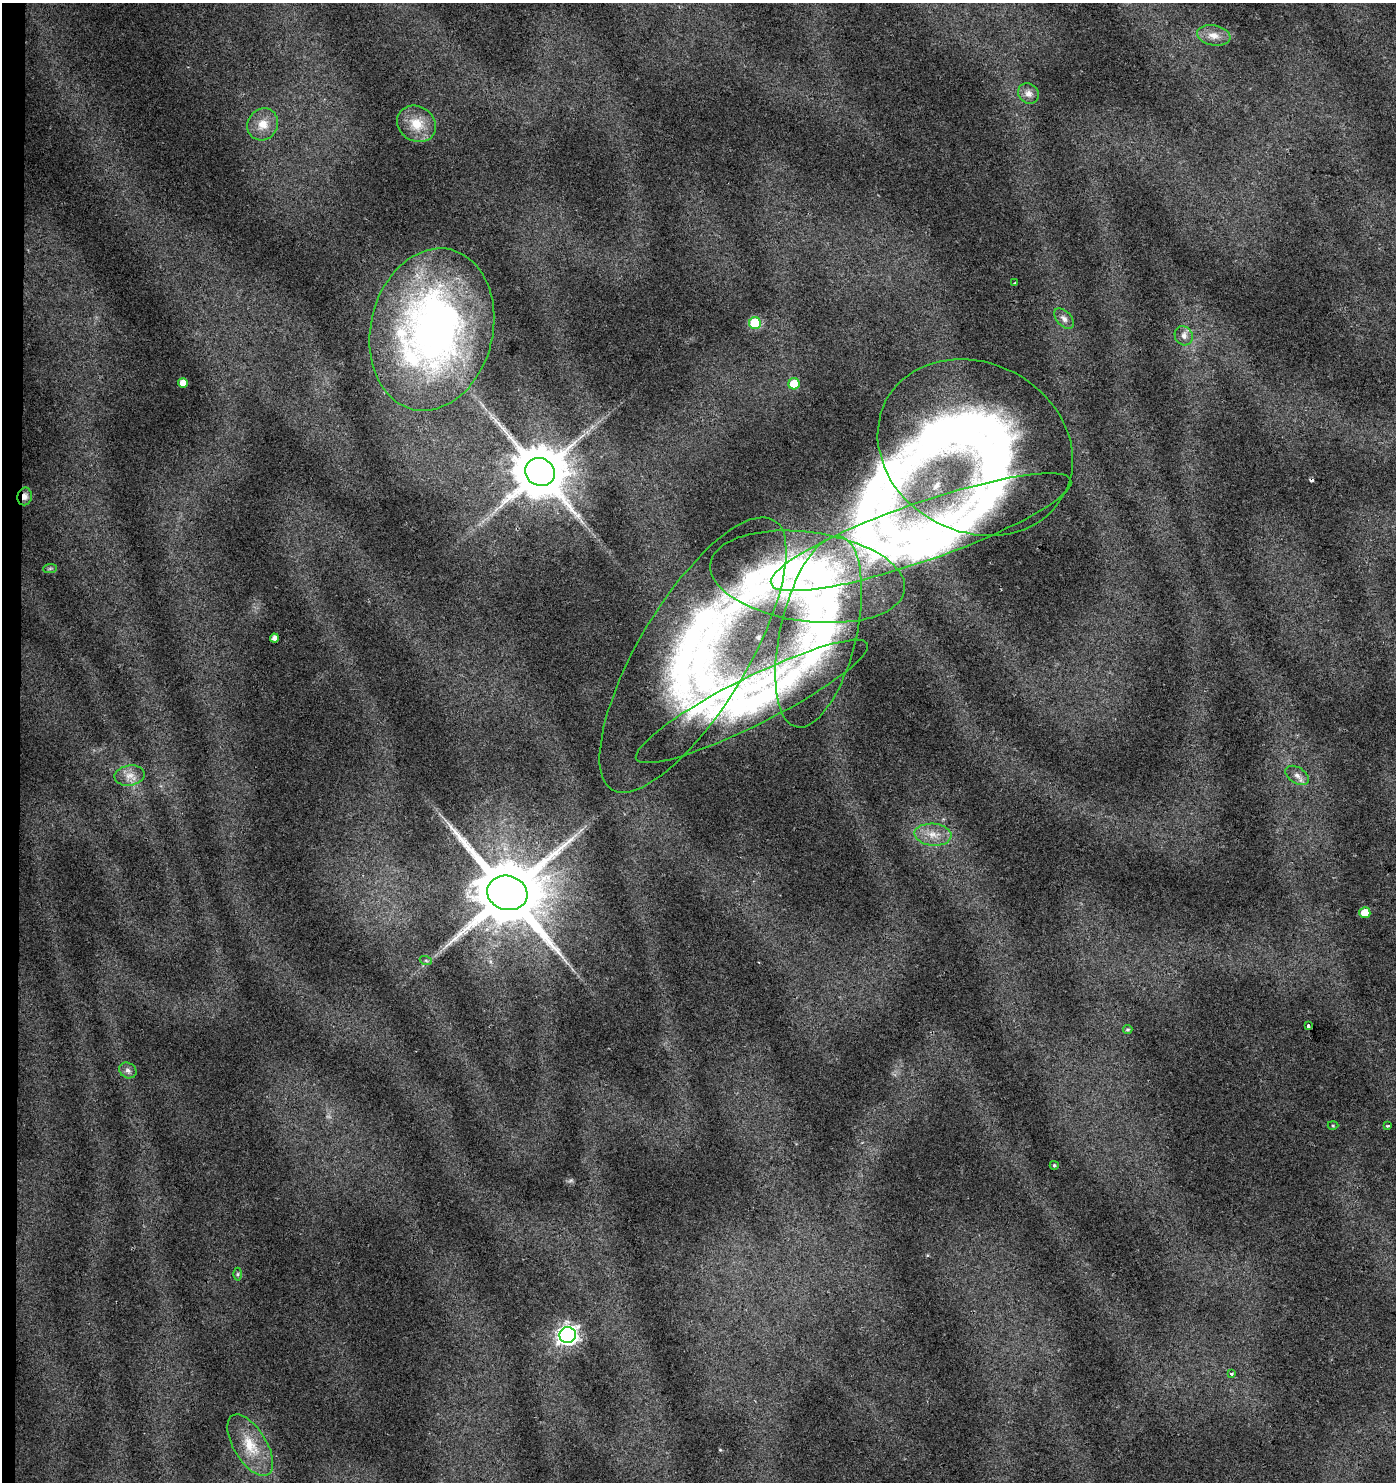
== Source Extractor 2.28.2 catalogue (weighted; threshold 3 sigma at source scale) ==
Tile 4 of 3 x 3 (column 1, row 2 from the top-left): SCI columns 280-1673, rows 1482-2961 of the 4687 x 4448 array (HDU 1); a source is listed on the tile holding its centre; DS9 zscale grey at full resolution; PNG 1398 x 1484 px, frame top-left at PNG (2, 3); each listed source drawn as its Kron ellipse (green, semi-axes under 4 px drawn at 4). Shown black and unused: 1% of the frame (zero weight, under 2 of 3 exposures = <1% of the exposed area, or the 3 px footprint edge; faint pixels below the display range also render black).
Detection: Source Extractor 2.28.2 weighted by HDU 2 'WHT'; one run over the whole footprint, this tile lists its part. Background 0.0641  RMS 0.0087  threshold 0.0392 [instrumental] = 3 sigma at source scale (4.5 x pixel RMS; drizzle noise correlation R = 1.50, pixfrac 1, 0.0396/0.0396 arcsec/px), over >= 5 px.
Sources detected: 43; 2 too faint to see at this stretch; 2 inside a brighter object's white glare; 1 cosmic-ray / hot-pixel residue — neither listed nor drawn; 1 inside a brighter listed object's ellipse — not listed separately; the other 37 listed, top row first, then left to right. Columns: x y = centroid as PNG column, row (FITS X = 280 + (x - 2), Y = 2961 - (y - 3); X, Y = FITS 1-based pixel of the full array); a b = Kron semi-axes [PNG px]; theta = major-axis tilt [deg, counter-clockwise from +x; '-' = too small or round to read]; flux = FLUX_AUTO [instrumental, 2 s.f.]
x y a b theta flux
1214 35 17 10 -10 9.2
1028 94 11 9 -38 5.7
263 124 16 15 - 15
416 124 20 17 -32 20
1015 283 4 2 - 0.73
1064 319 12 7 -47 4.5
755 323 6 6 - 69
432 329 82 61 76 450
1184 336 10 8 -56 4.8
183 383 5 5 - 8.7
794 384 5 5 - 26
975 447 101 84 -28 510
540 472 15 13 -26 5500
25 496 9 7 79 5.2
921 532 159 29 19 210
50 568 7 4 2 1.7
808 577 98 44 -8 220
819 632 98 38 77 190
274 638 4 4 - 4.9
693 655 157 54 59 360
752 701 129 24 27 150
1297 775 13 8 -33 5.5
130 776 15 10 9 8.2
933 835 18 11 -5 13
507 893 20 17 -15 10000
1365 913 5 5 - 18
426 961 6 4 -20 1.2
1308 1026 4 3 - 5.6
1128 1030 5 4 - 1.3
128 1070 9 7 -29 3.5
1333 1125 5 3 - 0.89
1387 1126 4 3 - 1.1
1054 1165 4 4 - 1.3
238 1274 6 4 89 1.3
568 1335 8 8 - 500
1231 1374 3 3 - 1.8
250 1445 34 16 -59 26
Overlapping masked pixels (flux is a lower limit): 1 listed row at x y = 25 496
Unlisted compact peaks at least as high as the median listed source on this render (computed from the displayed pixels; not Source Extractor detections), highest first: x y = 720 1450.